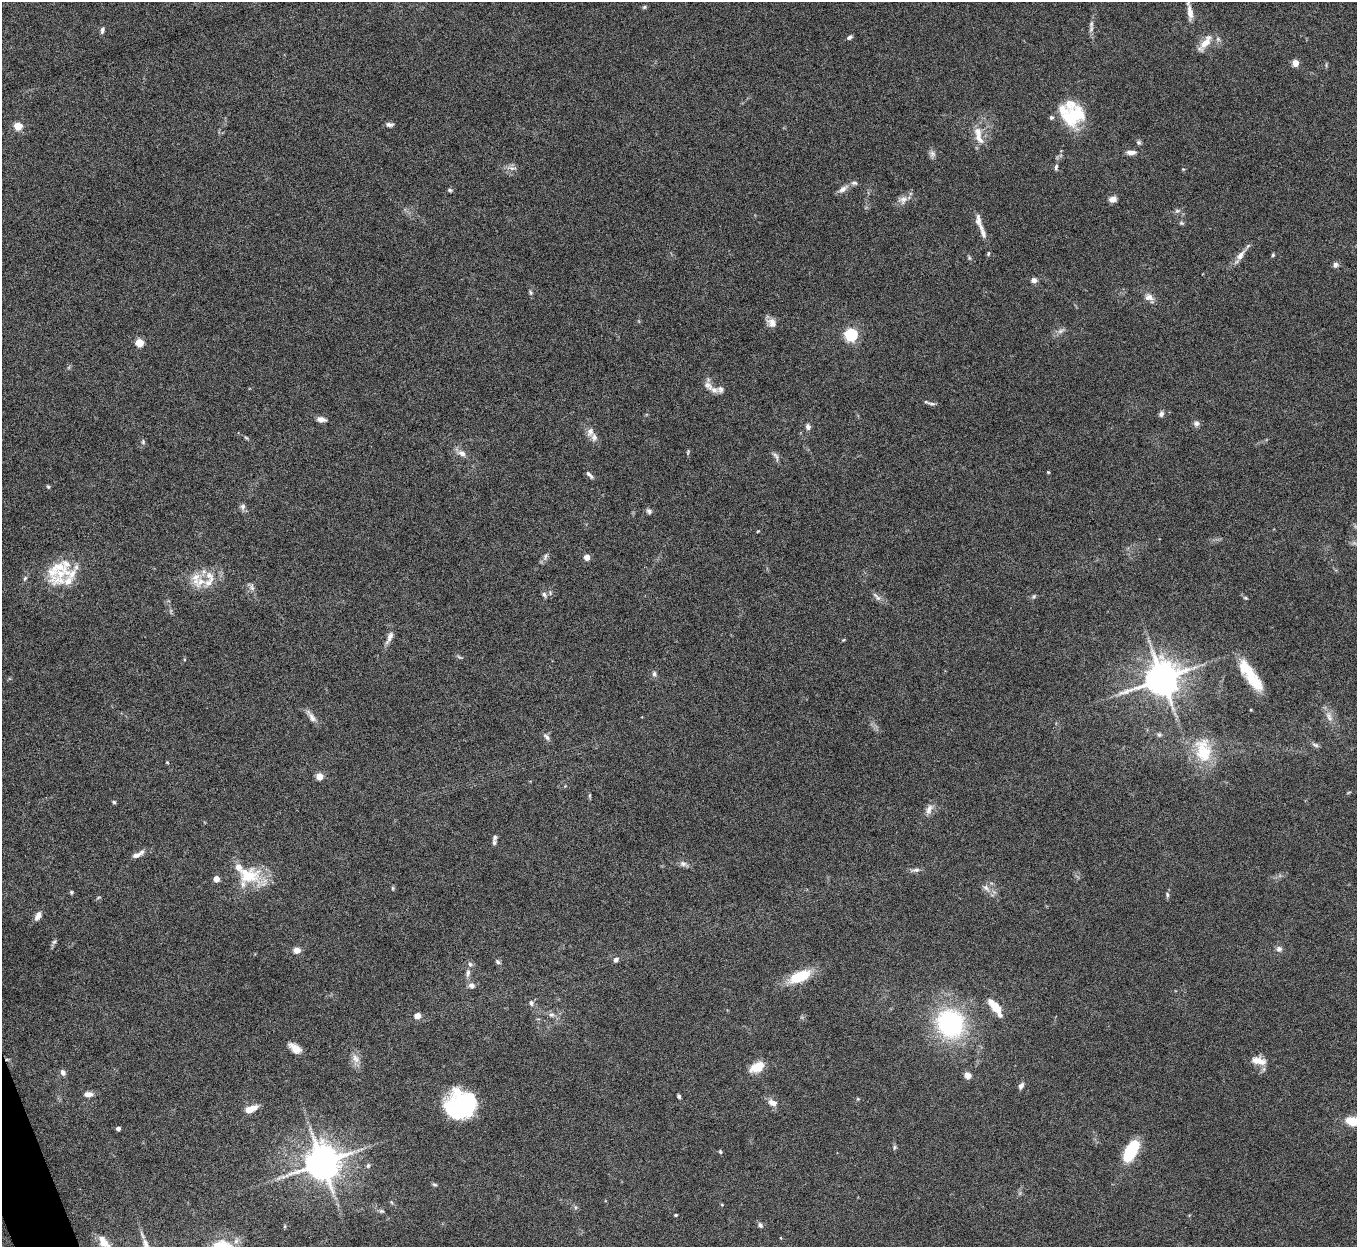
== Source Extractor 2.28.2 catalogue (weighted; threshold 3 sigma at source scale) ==
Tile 7 of 4 x 4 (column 3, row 2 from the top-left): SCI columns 2713-4067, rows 2642-3886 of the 5424 x 5408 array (HDU 1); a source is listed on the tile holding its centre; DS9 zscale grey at full resolution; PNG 1359 x 1249 px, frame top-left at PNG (2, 2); no overlay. Shown black and unused: <1% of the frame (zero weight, under 5 of 10 exposures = <1% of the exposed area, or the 3 px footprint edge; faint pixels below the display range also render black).
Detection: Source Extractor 2.28.2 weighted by HDU 2 'WHT'; one run over the whole footprint, this tile lists its part. Background 0.142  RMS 0.0057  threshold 0.0232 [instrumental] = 3 sigma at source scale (4.09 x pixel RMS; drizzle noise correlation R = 1.36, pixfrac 0.8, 0.05/0.05 arcsec/px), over >= 5 px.
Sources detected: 159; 2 inside a brighter object's white glare — not listed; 18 inside a brighter listed object's ellipse — not listed separately; the other 139 listed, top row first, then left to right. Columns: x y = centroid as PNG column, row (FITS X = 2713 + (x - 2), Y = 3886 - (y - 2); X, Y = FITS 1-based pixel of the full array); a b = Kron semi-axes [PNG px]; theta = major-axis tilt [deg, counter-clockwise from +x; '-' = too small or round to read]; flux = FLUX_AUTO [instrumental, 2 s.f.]
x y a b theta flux
644 7 6 5 - 0.78
1190 12 18 6 -84 4.5
1091 29 13 6 77 2.1
102 30 9 5 71 1.3
849 37 7 4 30 1.1
1206 42 25 9 55 6.4
1295 63 4 4 - 11
1073 116 28 21 32 25
389 125 9 5 -4 1.7
18 126 5 5 - 19
979 138 22 9 -62 6
1139 142 6 6 - 1
1131 152 11 6 0 3
932 154 10 8 -77 2
1056 167 8 5 88 1.2
512 168 15 5 -7 2.3
1183 169 5 4 - 0.48
843 189 15 7 34 2.8
450 190 6 5 - 0.88
1113 199 10 7 13 2.7
903 200 13 11 37 3.4
1177 211 6 6 - 1.1
978 219 19 7 -85 3.6
1181 223 7 5 -20 0.86
988 253 6 4 71 0.7
1240 255 20 8 53 4.4
1273 255 5 4 - 0.7
969 258 7 4 -82 0.83
1335 264 7 7 - 1.7
1034 280 6 5 - 2.7
531 293 7 5 -72 0.94
1149 298 15 10 -34 3.6
772 322 13 10 -67 3.8
1061 331 12 5 30 2
851 334 6 5 - 84
139 343 5 5 - 19
708 386 15 9 -46 3.5
931 403 13 3 -8 1.3
1161 414 7 6 - 1.6
321 419 11 6 -8 2.8
1196 423 8 7 - 1.9
808 427 8 6 -74 1.8
590 432 12 9 76 3.1
246 438 6 4 -31 0.7
143 442 7 5 90 0.95
688 452 8 3 78 0.66
462 453 12 8 -23 3.2
776 456 15 5 -65 1.8
1048 472 4 4 - 0.51
589 475 10 3 -47 1.5
48 487 5 4 - 0.62
243 507 9 7 78 1.6
649 511 8 6 -49 1.4
758 531 4 3 - 0.4
546 556 9 5 68 1.5
587 557 4 4 - 6.6
56 569 48 26 50 21
210 576 18 10 -56 5.9
196 578 24 13 -87 8.3
252 587 10 7 -70 1.9
544 594 8 5 -71 1.3
1034 596 7 4 59 0.87
877 597 16 5 -45 2.2
1245 598 6 4 -21 0.71
389 637 19 6 66 3.4
843 640 5 4 - 0.5
459 657 9 3 -33 0.78
654 674 8 6 -61 1.4
1251 676 24 15 -76 11
1162 678 10 9 - 1400
1251 710 4 3 - 0.4
1329 716 18 8 -69 4.1
311 717 19 6 -54 3.2
1159 735 6 5 - 0.91
546 737 11 6 -46 1.7
1315 745 10 5 -25 1.3
1203 751 35 21 -80 20
167 762 4 3 - 0.48
319 776 5 5 - 12
1349 792 6 3 19 0.48
589 795 7 3 71 0.61
114 802 5 5 - 0.73
929 809 16 8 68 3.2
494 842 8 5 -83 1.2
136 855 15 7 20 3.2
683 864 10 7 -11 2.1
916 870 12 5 4 1.8
248 876 32 21 -9 23
216 879 4 4 - 6.5
393 888 6 4 -90 0.65
986 888 12 7 -41 2.8
71 892 5 4 - 0.69
1167 894 8 5 -73 1
98 898 6 3 20 0.62
38 916 11 6 58 3.1
54 942 8 5 52 1.1
1279 949 8 8 - 2
297 950 7 6 - 4.3
616 960 7 6 - 1.7
498 962 7 5 -38 1
468 973 11 6 80 2.2
800 976 22 10 23 20
472 986 8 7 - 2.1
531 1003 7 6 - 1.6
995 1007 19 7 -52 12
551 1015 8 6 -1 1.7
417 1016 8 7 - 2.9
950 1023 25 23 -58 80
295 1048 15 8 -34 4.9
7 1059 5 3 - 0.65
356 1059 15 9 -62 4
1259 1061 20 10 -11 5.6
757 1067 19 11 27 8.5
63 1072 8 6 -58 1.8
968 1075 8 7 - 3.2
1021 1086 8 5 59 2
88 1094 10 6 2 3.3
679 1096 4 3 - 1
858 1099 6 3 -18 0.54
773 1103 12 8 -25 3.9
458 1107 32 24 -66 39
250 1109 9 5 21 11
1352 1122 11 7 -31 11
118 1129 4 4 - 2.1
894 1147 7 4 83 0.89
1131 1151 22 10 59 32
720 1152 5 4 - 0.77
322 1163 10 10 - 1400
368 1166 7 5 69 1
434 1185 7 3 -2 0.76
391 1202 6 3 -70 0.64
722 1205 4 4 - 0.5
381 1211 7 5 0 1.1
676 1215 4 3 - 0.76
760 1225 7 5 -46 1.5
285 1226 6 3 71 0.55
142 1236 10 3 -69 1.2
781 1238 4 3 - 0.4
104 1242 17 9 -49 5.4
Overlapping masked pixels (flux is a lower limit): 1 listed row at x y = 7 1059
Isophote crosses this tile's border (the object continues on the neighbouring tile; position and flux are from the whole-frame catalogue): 2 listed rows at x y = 1352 1122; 104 1242